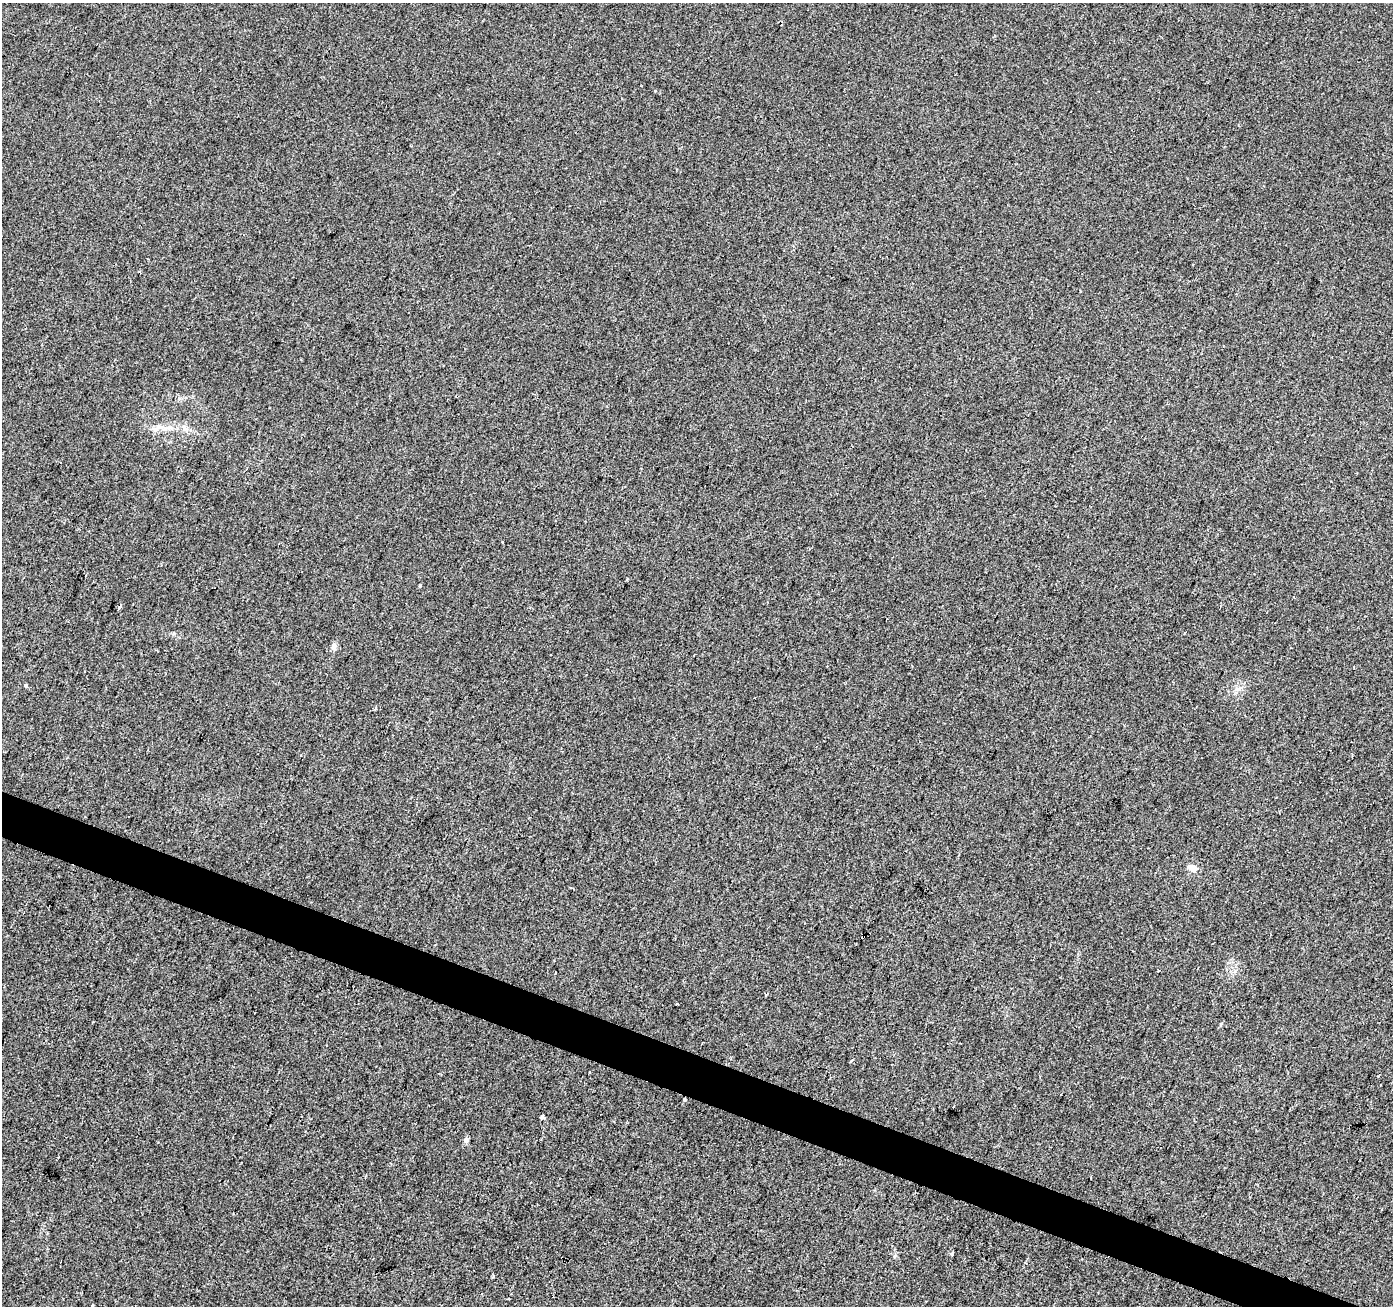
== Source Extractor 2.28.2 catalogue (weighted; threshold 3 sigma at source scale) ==
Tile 6 of 4 x 4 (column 2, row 2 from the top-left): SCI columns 1398-2788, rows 2885-4188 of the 5571 x 5702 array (HDU 1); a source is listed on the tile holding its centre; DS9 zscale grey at full resolution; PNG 1395 x 1308 px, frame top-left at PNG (2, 3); no overlay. Shown black and unused: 3% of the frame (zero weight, under 2 of 3 exposures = <1% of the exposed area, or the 3 px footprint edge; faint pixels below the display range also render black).
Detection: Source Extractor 2.28.2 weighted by HDU 2 'WHT'; one run over the whole footprint, this tile lists its part. Background 0.00856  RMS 0.0081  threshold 0.0365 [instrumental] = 3 sigma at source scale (4.5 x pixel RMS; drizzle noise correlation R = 1.50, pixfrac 1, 0.0396/0.0396 arcsec/px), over >= 5 px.
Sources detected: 19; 4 cosmic-ray / hot-pixel residue — not listed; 1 inside a brighter listed object's ellipse — not listed separately; the other 14 listed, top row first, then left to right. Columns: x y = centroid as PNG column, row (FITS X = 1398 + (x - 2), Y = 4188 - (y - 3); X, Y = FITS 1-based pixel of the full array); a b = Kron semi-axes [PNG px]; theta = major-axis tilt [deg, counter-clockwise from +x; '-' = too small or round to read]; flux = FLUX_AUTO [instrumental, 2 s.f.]
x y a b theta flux
167 428 17 4 15 4.8
627 579 4 2 - 0.83
334 646 8 6 78 3.1
26 685 3 3 - 2.9
1190 867 11 8 -42 4.3
555 972 2 2 - 0.55
677 1004 3 3 - 4.4
1221 1024 5 3 - 0.76
852 1060 4 3 - 1.1
684 1100 5 3 - 0.88
542 1117 4 3 - 31
466 1140 5 4 - 4.1
952 1254 3 3 - 3.8
92 1305 3 3 - 1.1
Overlapping masked pixels (flux is a lower limit): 1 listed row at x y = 684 1100
Unlisted compact peaks at least as high as the median listed source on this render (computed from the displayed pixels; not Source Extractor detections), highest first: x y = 420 585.